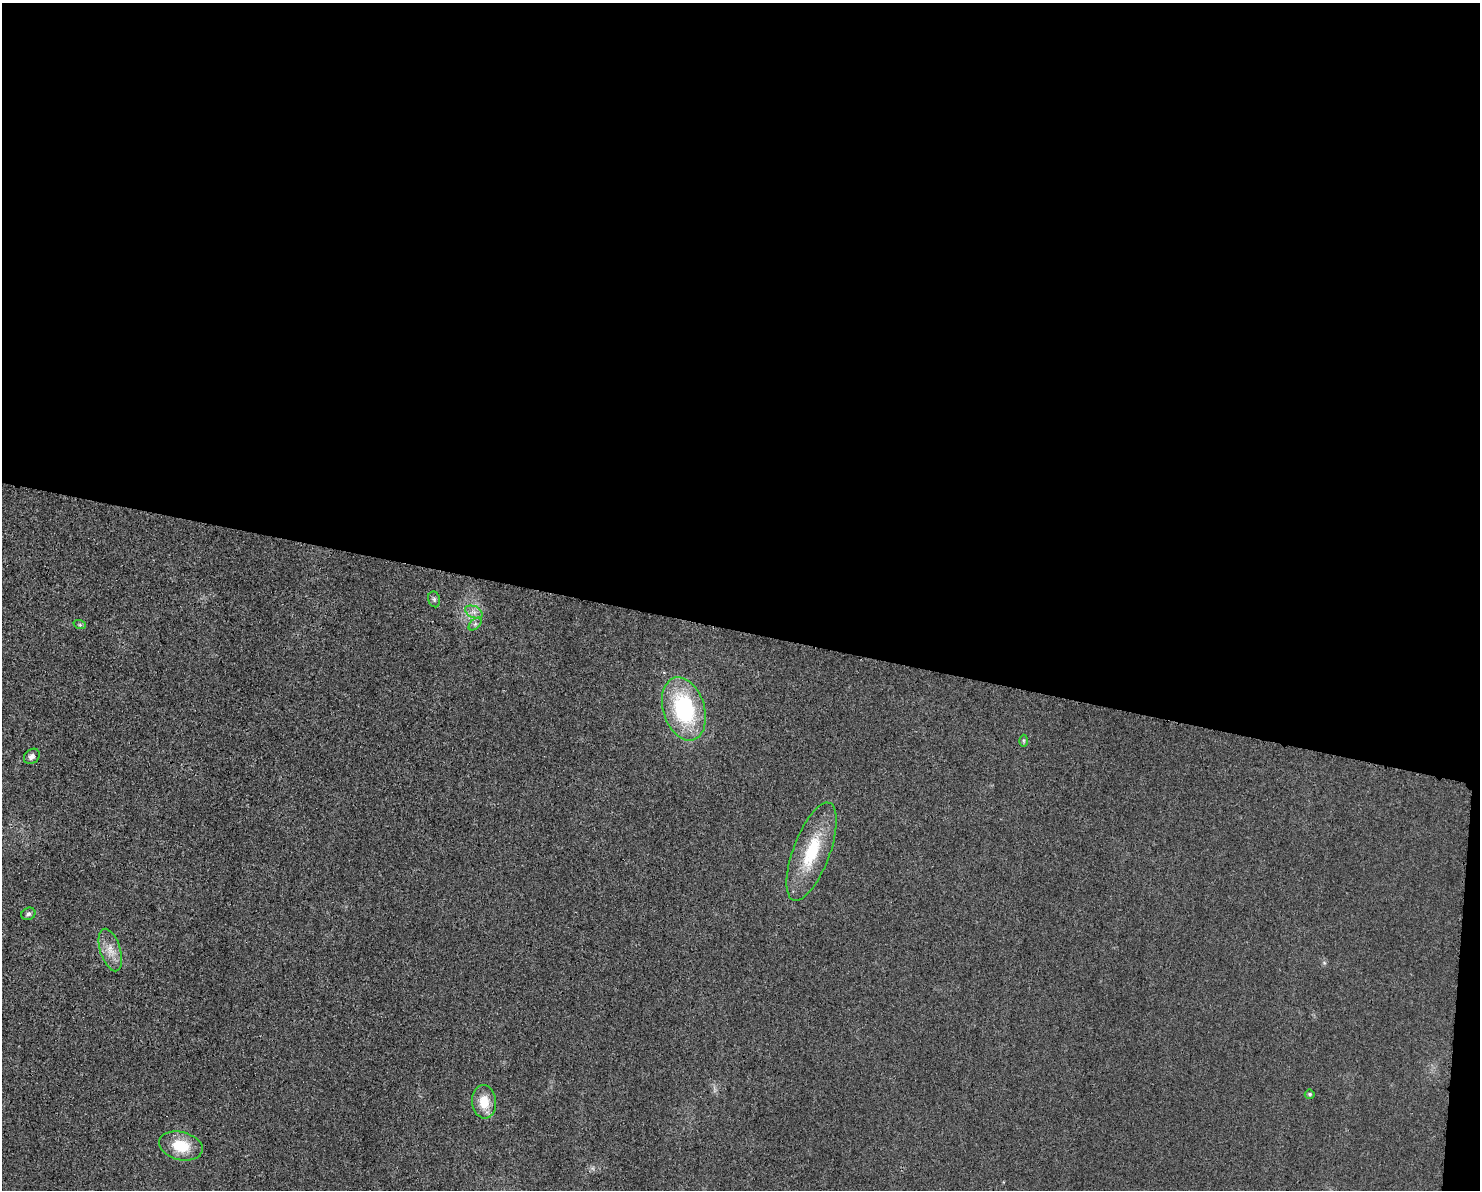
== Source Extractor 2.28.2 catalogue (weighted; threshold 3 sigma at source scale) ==
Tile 3 of 3 x 4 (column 3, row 1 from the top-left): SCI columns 3085-4562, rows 3582-4769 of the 4804 x 4790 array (HDU 1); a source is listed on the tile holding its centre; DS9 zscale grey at full resolution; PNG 1482 x 1192 px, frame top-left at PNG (2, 3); each listed source drawn as its Kron ellipse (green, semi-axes under 4 px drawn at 4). Shown black and unused: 54% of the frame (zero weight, under 3 of 4 exposures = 2% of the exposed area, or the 3 px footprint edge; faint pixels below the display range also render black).
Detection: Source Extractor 2.28.2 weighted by HDU 2 'WHT'; one run over the whole footprint, this tile lists its part. Background 0.0257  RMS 0.006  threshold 0.0271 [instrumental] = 3 sigma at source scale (4.5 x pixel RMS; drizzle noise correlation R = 1.50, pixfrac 1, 0.05/0.05 arcsec/px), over >= 5 px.
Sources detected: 13; all 13 listed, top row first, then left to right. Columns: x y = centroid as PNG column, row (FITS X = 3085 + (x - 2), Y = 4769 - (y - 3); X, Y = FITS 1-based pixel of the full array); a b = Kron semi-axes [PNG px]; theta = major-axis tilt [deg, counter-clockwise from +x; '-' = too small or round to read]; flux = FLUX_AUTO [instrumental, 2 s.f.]
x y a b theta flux
434 599 8 6 -75 1.4
474 612 9 6 -24 2.8
475 624 7 4 45 1.3
80 625 6 4 -19 0.97
684 709 32 20 -73 61
1023 741 6 4 -89 0.8
32 756 8 6 43 2.4
812 852 52 18 69 33
28 914 7 6 - 1.6
110 950 22 10 -72 7.9
1310 1094 5 5 - 1.1
484 1102 17 12 -85 12
181 1146 22 14 -14 18